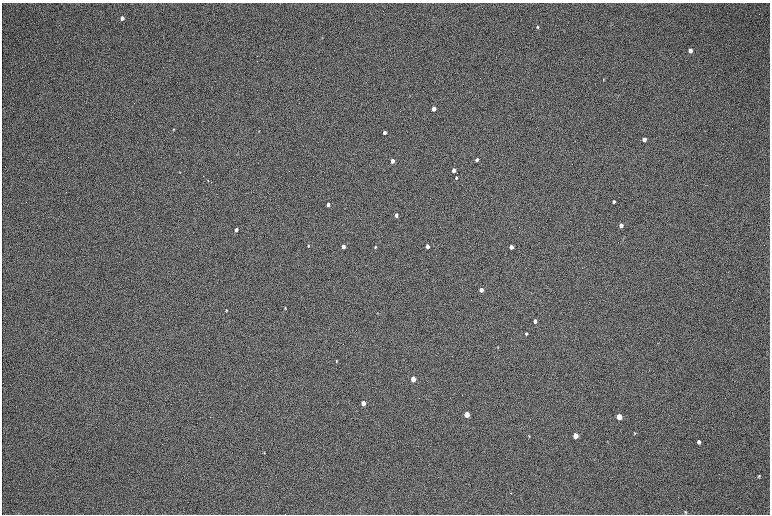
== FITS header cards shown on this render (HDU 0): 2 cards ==
NAXIS1  =                 1536 / length of data axis 1
NAXIS2  =                 1024 / length of data axis 2

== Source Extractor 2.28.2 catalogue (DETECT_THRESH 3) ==
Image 1536 x 1024 px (HDU 0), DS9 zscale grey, zoomed out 1/2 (1 PNG px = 2 x 2 image px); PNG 772 x 516 px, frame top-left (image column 1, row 1023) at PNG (2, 3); no overlay
Background 167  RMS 20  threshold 60.4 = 3 sigma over >= 5 px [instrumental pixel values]
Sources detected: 48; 5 cannot appear on this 1/2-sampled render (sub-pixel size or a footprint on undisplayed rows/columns) and are not listed; the other 43 listed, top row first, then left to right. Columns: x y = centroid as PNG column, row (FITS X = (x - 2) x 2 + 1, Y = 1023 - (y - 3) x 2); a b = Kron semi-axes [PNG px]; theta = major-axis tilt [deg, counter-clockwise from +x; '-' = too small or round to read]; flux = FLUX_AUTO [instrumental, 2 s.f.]
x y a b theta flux
122 18 4 3 - 21000
537 27 4 3 - 5700
690 50 4 3 - 23000
604 80 4 3 - 3500
434 109 3 3 - 56000
173 129 4 2 - 2700
259 131 3 2 - 1800
384 132 3 3 - 27000
644 139 4 3 - 31000
477 160 3 3 - 15000
392 161 3 3 - 46000
453 170 3 3 - 32000
456 178 3 3 - 6100
208 181 2 1 - 1700
614 202 3 3 - 9100
328 205 3 3 - 24000
396 215 3 3 - 16000
621 225 4 3 - 25000
236 230 3 3 - 20000
308 245 3 2 - 3600
343 246 3 3 - 46000
427 246 3 3 - 35000
375 247 3 3 - 4100
511 247 3 3 - 42000
481 290 3 3 - 42000
285 308 3 3 - 2800
226 310 3 2 - 3700
377 313 3 3 - 2300
535 321 3 3 - 19000
526 333 3 2 - 5700
498 347 3 2 - 2000
336 361 4 2 - 3900
413 379 4 3 - 120000
363 403 4 3 - 72000
467 414 4 3 - 170000
619 417 4 3 - 110000
635 433 4 3 - 3300
529 436 4 2 - 2700
575 436 4 3 - 86000
699 442 4 4 - 12000
264 453 3 3 - 2800
759 476 4 3 - 5100
686 512 4 3 - 4500
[5 sub-pixel or undisplayed-footprint detections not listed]